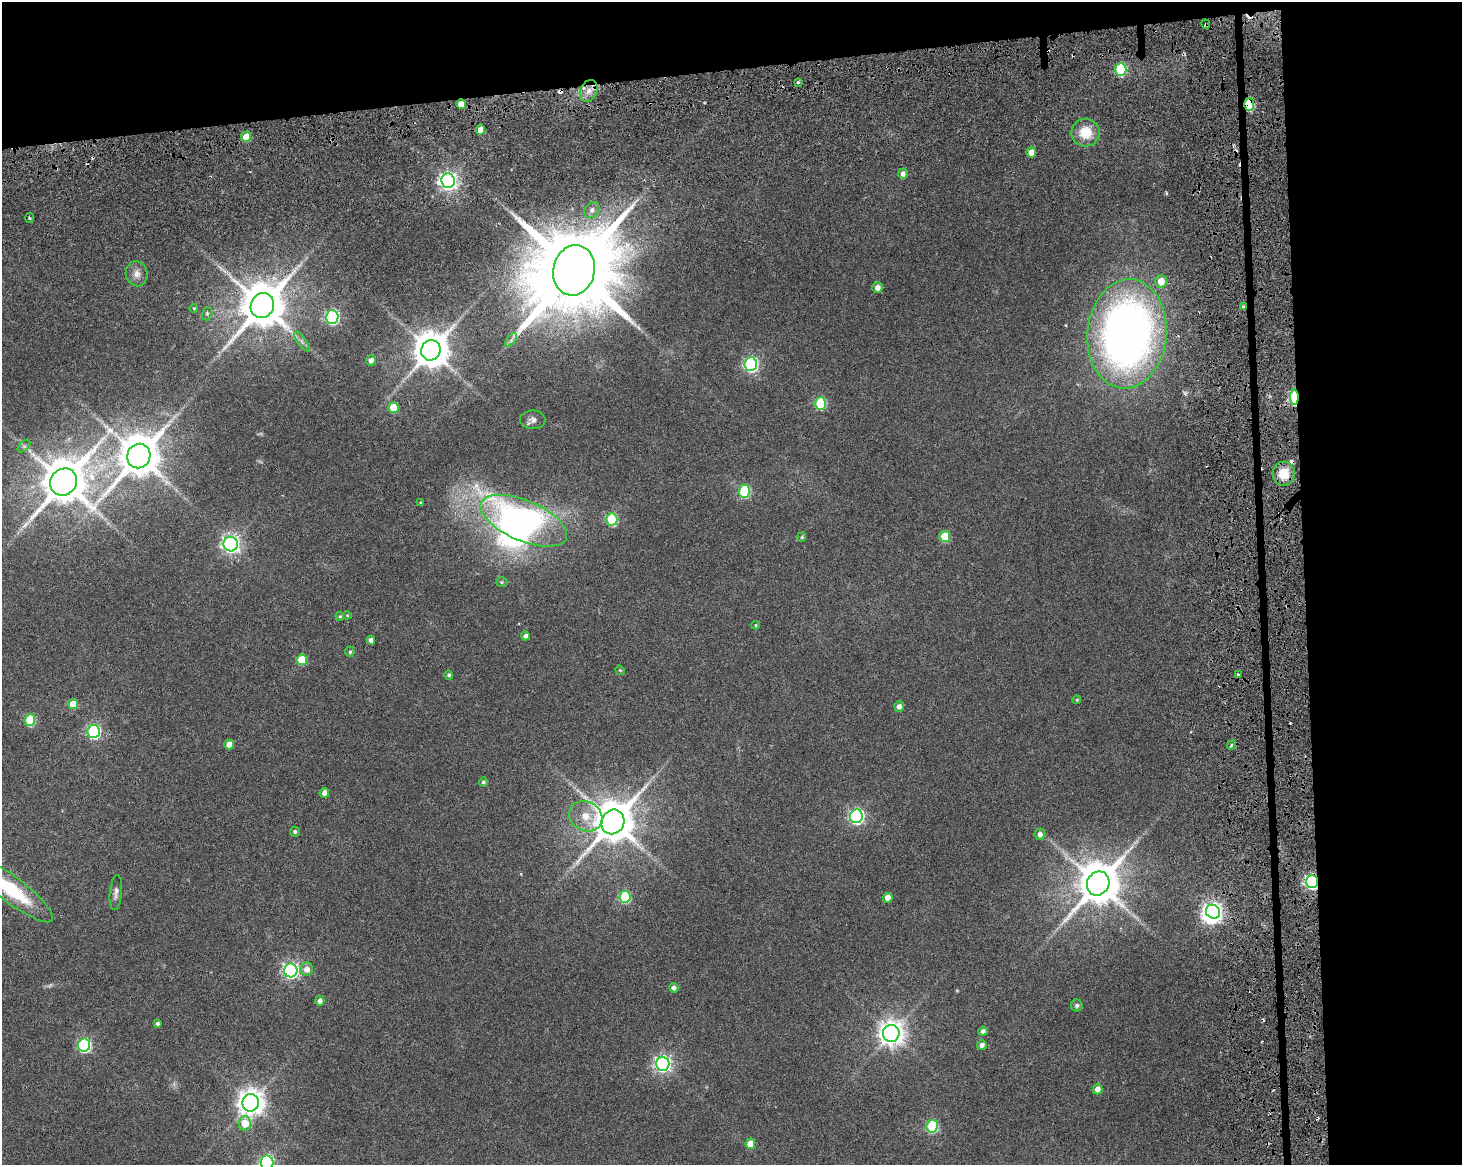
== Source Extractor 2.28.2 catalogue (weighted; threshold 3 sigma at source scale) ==
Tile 3 of 3 x 4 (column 3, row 1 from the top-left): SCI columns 2999-4458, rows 3650-4812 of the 4717 x 4901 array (HDU 1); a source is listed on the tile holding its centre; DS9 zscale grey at full resolution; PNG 1464 x 1167 px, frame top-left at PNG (2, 2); each listed source drawn as its Kron ellipse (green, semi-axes under 4 px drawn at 4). Shown black and unused: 17% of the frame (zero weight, under 3 of 6 exposures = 11% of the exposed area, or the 3 px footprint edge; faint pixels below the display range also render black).
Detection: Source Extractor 2.28.2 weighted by HDU 2 'WHT'; one run over the whole footprint, this tile lists its part. Background 0.0622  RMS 0.0032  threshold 0.0131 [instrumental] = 3 sigma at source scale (4.09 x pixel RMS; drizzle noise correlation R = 1.36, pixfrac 0.8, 0.0396/0.0396 arcsec/px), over >= 5 px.
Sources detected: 108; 3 too faint to see at this stretch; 2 inside a brighter object's white glare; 10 cosmic-ray / hot-pixel residue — neither listed nor drawn; the other 93 listed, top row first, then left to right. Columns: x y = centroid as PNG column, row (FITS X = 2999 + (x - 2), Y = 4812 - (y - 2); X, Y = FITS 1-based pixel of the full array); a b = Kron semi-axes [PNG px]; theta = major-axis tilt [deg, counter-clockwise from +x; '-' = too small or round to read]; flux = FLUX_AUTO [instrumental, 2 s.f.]
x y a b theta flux
1206 24 5 3 - 0.43
1121 70 6 5 - 27
798 82 3 3 - 0.49
589 91 11 8 64 2.8
461 104 5 4 - 3.5
1249 104 6 5 - 21
481 130 5 4 - 3.7
1085 132 14 14 - 6.7
246 137 5 5 - 6.4
1031 152 5 4 - 2.7
903 174 5 5 - 1.5
448 181 7 7 - 140
592 210 8 7 - 1.2
29 218 5 3 - 0.35
574 270 25 20 77 5900
137 274 12 11 - 2.3
1161 281 6 5 - 4.2
877 288 5 5 - 1.9
262 306 13 11 63 1400
1243 307 4 4 - 0.66
194 308 4 3 - 0.29
207 314 7 5 75 0.66
332 317 7 6 - 61
1127 334 55 39 85 200
511 340 8 4 54 0.73
302 341 12 3 -55 0.79
431 350 10 9 - 770
371 360 5 4 - 1.6
751 364 7 6 - 62
1294 397 8 4 -90 34
820 403 6 5 - 22
393 408 5 5 - 7
533 420 12 9 -1 1.6
24 446 7 4 44 0.67
139 456 12 11 - 1200
1284 474 12 11 - 6.4
64 482 14 13 - 1300
744 491 6 6 - 27
421 503 3 3 - 0.37
612 519 6 5 - 25
524 521 46 20 -23 120
945 536 5 5 - 11
802 537 5 4 - 0.42
231 544 7 7 - 130
502 582 6 5 - 0.43
347 615 4 4 - 0.27
340 616 4 4 - 0.37
756 625 4 3 - 0.34
525 636 4 4 - 1.2
371 640 4 4 - 1.4
350 652 5 4 - 0.48
302 660 5 5 - 9.5
620 670 5 4 - 0.3
1238 674 3 2 - 0.31
449 675 4 4 - 0.62
1077 700 4 4 - 0.31
73 704 5 5 - 5.3
899 706 5 5 - 1.5
30 720 6 5 - 17
94 731 6 6 - 48
229 745 5 5 - 3.7
1231 745 5 3 - 0.39
483 782 4 4 - 0.66
324 793 5 4 - 1.7
586 816 17 14 -28 5.3
856 816 7 6 - 68
613 822 13 11 60 1200
295 832 5 5 - 0.67
1040 834 5 5 - 1.4
1312 881 6 5 - 72
1098 883 12 11 - 1200
11 890 51 13 -37 21
116 892 17 6 85 1.5
625 897 6 5 - 22
888 898 5 4 - 3.4
1213 912 7 6 - 110
307 969 7 6 - 2.3
291 970 7 6 - 82
674 988 5 4 - 1.1
320 1001 5 4 - 1.5
1077 1006 6 6 - 0.77
157 1024 4 4 - 0.76
983 1031 4 4 - 1.1
891 1033 8 8 - 300
84 1045 6 6 - 48
982 1045 5 4 - 1.2
663 1064 7 7 - 93
1098 1089 5 4 - 2.6
251 1103 9 8 - 330
245 1123 7 6 - 6
932 1126 6 5 - 26
750 1144 5 5 - 4.4
267 1162 7 6 - 60
Overlapping masked pixels (flux is a lower limit): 8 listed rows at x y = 1206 24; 461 104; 1249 104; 481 130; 246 137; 1243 307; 1294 397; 1312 881
Isophote crosses this tile's border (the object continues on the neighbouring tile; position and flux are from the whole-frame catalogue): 2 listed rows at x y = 11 890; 267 1162